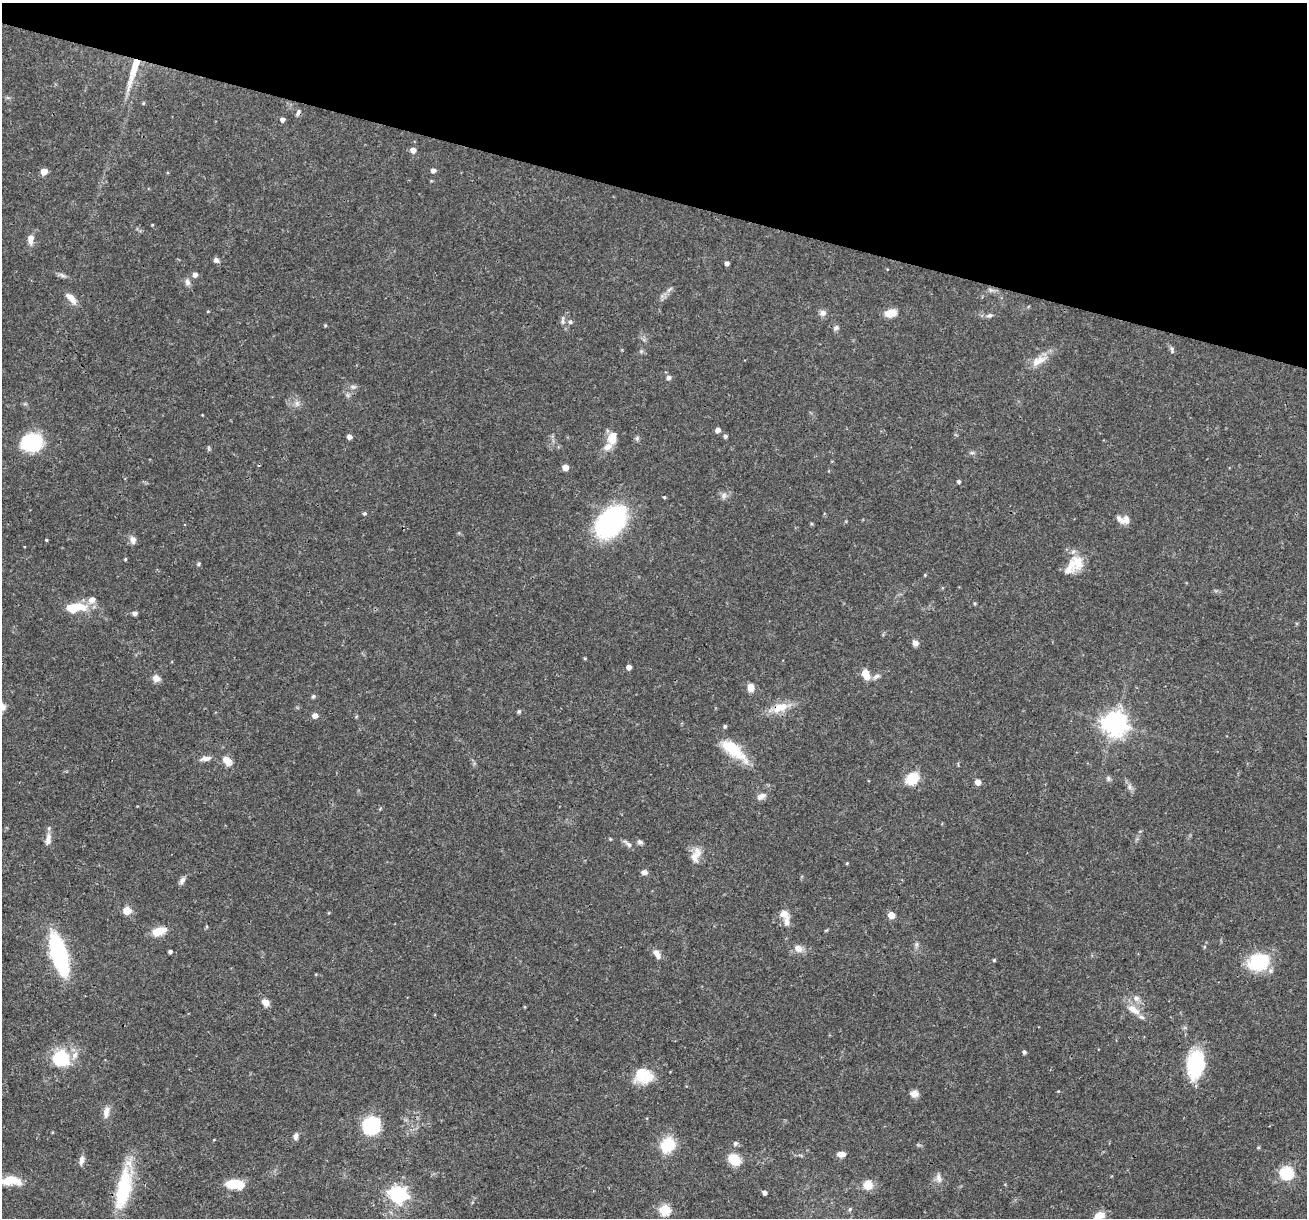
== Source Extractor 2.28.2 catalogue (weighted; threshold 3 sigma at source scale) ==
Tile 2 of 4 x 4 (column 2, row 1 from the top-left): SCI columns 1306-2610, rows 3897-5112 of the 5220 x 5236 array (HDU 1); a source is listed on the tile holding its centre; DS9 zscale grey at full resolution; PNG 1309 x 1220 px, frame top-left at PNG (2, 3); no overlay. Shown black and unused: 16% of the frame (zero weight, under 3 of 4 exposures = <1% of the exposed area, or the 3 px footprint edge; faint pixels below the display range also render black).
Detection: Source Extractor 2.28.2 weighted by HDU 2 'WHT'; one run over the whole footprint, this tile lists its part. Background 0.0571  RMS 0.0033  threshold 0.0146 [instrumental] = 3 sigma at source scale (4.5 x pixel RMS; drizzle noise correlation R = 1.50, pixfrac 1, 0.05/0.05 arcsec/px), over >= 5 px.
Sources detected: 126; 8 inside a brighter listed object's ellipse — not listed separately; the other 118 listed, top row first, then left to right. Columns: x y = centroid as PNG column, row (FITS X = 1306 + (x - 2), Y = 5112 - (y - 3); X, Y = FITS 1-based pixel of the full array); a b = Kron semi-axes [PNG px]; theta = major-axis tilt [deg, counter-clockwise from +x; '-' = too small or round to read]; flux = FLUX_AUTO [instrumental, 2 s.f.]
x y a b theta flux
134 70 45 7 73 8.5
143 103 4 4 - 0.34
298 113 9 4 72 0.76
282 119 5 4 - 1.2
413 150 5 5 - 2.1
433 170 5 5 - 1.2
44 171 5 5 - 4.4
30 239 11 7 -90 2.4
216 260 7 6 - 1
727 263 4 4 - 1.1
62 275 10 4 -34 0.89
195 275 5 5 - 1.3
187 282 9 7 -76 1.3
669 290 9 3 45 0.79
71 298 18 7 -47 2.8
208 311 5 3 - 0.26
823 313 9 8 - 1.3
891 313 14 9 12 3.8
990 315 7 5 18 0.82
563 320 13 5 -88 1.1
570 322 6 5 - 0.68
325 325 4 4 - 0.36
836 328 8 6 40 0.84
1172 350 10 5 -88 0.75
1038 361 25 10 28 4.3
668 378 7 6 - 0.79
353 387 8 6 9 0.87
297 403 8 6 -70 1.2
718 430 5 4 - 1.8
725 436 4 4 - 0.83
349 437 4 4 - 1.6
612 438 13 8 79 5.3
637 438 7 5 69 0.68
32 443 21 18 4 22
972 453 7 4 0 0.56
565 467 5 4 - 3.6
959 482 4 4 - 0.65
724 495 9 6 89 1.1
664 497 4 3 - 0.35
364 513 4 4 - 0.59
1126 520 11 9 56 2.3
611 522 26 17 47 67
46 540 3 3 - 0.33
133 540 9 7 -68 1.7
125 559 4 3 - 0.35
1078 561 23 13 -75 5.5
199 564 5 4 - 0.46
925 575 4 4 - 0.32
75 607 25 10 8 9
135 613 5 4 - 1.2
915 643 8 6 -43 1.4
585 658 4 3 - 0.33
629 667 4 4 - 2
866 674 12 7 -67 4.2
876 676 10 6 26 1.2
156 678 8 7 - 2.2
750 688 9 8 - 2.3
313 696 6 4 45 0.53
780 708 23 12 22 5.8
519 711 5 4 - 0.59
315 715 5 5 - 2
1115 723 9 8 - 230
725 726 4 4 - 0.66
733 750 36 12 -40 11
206 758 14 6 7 1.8
227 760 11 8 -46 3.4
912 778 12 10 38 8.4
1108 779 7 5 -71 0.67
978 782 5 5 - 2.7
1130 787 7 4 -89 0.81
761 796 14 8 31 1.7
48 839 18 7 82 2.2
640 842 6 6 - 0.94
628 844 14 5 -40 1.2
696 855 22 11 68 3.6
847 863 4 4 - 0.31
644 872 7 6 - 1.2
182 880 10 6 59 1.2
127 910 5 5 - 8.5
784 914 12 10 -67 2.7
891 915 5 5 - 5
826 930 6 3 18 0.33
159 931 18 10 20 4.5
1204 947 5 3 - 0.36
798 948 11 8 -42 2.5
170 951 4 3 - 0.88
656 953 10 8 -23 1.6
59 954 30 11 -74 52
994 960 4 4 - 0.41
1259 962 22 17 18 18
1136 998 9 8 - 1.8
265 1002 8 6 -42 2.5
1133 1010 20 10 -35 4.1
1024 1052 4 4 - 0.77
61 1058 19 18 - 15
1196 1064 28 17 84 22
643 1075 19 16 -24 11
1058 1091 4 3 - 0.27
914 1094 10 8 15 1.9
106 1112 16 7 80 2.3
371 1125 20 16 47 18
296 1136 9 6 81 1.2
735 1143 5 5 - 0.87
667 1145 18 15 49 9.5
841 1154 10 6 2 1.9
82 1160 11 6 76 1.6
734 1160 11 9 -42 8
1286 1173 6 6 - 39
939 1178 14 7 -80 1.6
11 1180 23 10 0 6.9
236 1184 14 7 -3 11
868 1185 13 13 - 3.5
123 1189 54 17 79 21
764 1192 4 4 - 1.2
398 1194 7 7 - 120
850 1209 5 4 - 0.44
664 1210 6 5 - 22
1098 1217 13 7 42 5.7
Overlapping masked pixels (flux is a lower limit): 2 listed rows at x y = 134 70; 780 708
Isophote crosses this tile's border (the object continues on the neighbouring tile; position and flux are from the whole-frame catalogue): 3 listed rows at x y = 11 1180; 123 1189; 1098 1217